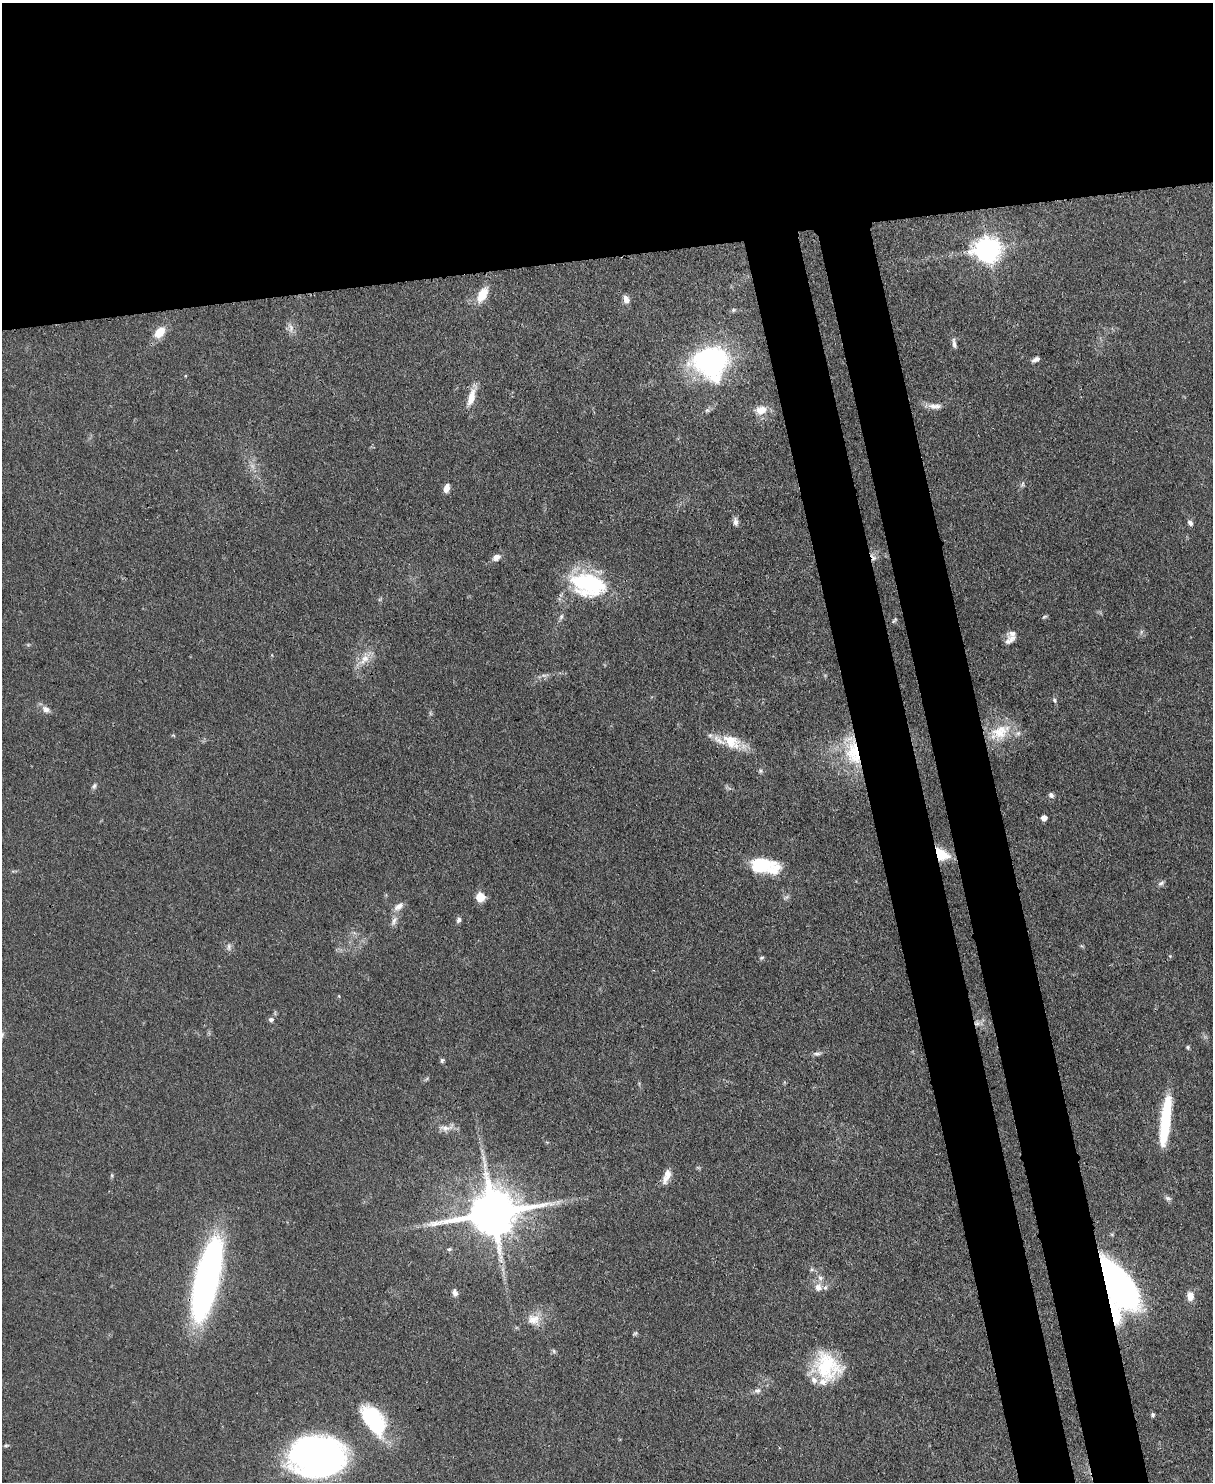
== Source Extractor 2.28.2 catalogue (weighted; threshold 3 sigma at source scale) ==
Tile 2 of 4 x 3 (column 2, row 1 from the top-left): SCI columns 1290-2500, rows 3177-4656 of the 5000 x 4982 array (HDU 1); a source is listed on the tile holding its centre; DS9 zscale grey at full resolution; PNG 1215 x 1484 px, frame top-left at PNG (2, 3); no overlay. Shown black and unused: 25% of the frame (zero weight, under 3 of 4 exposures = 9% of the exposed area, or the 3 px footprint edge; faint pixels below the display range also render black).
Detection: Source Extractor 2.28.2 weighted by HDU 2 'WHT'; one run over the whole footprint, this tile lists its part. Background 0.0551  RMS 0.004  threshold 0.0179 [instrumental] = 3 sigma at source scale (4.5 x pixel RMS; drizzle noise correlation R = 1.50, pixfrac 1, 0.05/0.05 arcsec/px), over >= 5 px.
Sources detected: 84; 2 too faint to see at this stretch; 1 inside a brighter object's white glare — not listed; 9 inside a brighter listed object's ellipse — not listed separately; the other 72 listed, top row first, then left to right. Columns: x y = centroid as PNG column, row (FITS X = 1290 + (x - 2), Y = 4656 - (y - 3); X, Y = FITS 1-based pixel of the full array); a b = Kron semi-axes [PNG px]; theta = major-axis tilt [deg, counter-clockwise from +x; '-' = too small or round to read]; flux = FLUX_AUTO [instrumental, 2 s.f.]
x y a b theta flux
988 249 9 9 - 360
482 294 18 9 61 7.7
626 299 11 7 -59 2.3
733 310 5 5 - 0.62
291 328 15 7 -75 2.3
160 332 12 8 48 8
954 343 14 5 -79 1.6
1036 359 9 5 24 1.5
710 362 36 33 -17 67
471 396 28 8 72 5.9
935 406 20 8 -2 3.1
707 410 6 6 - 0.85
761 410 15 11 16 4.8
1022 484 11 4 67 1
446 488 10 6 74 2.8
735 522 10 6 -86 1.8
1190 523 9 6 -57 1.4
496 557 10 7 26 2.4
873 557 13 7 -67 2.2
589 583 44 23 -17 39
561 616 8 4 81 0.88
1045 617 7 4 19 0.6
894 620 7 4 47 0.59
1010 640 16 9 33 2.7
364 659 22 10 47 5.4
544 675 9 4 7 1.2
1054 700 8 5 -64 0.84
46 709 12 8 -34 2.3
999 732 27 19 10 13
731 741 27 17 -34 11
852 751 45 19 -76 22
760 771 7 5 1 0.77
94 786 9 5 59 1
1051 795 6 6 - 1.3
1044 818 5 5 - 2.9
942 854 17 12 -33 10
761 865 30 15 4 18
1161 883 9 6 38 1.1
480 897 6 6 - 14
398 907 16 8 38 2.8
459 920 8 6 66 1.1
394 921 14 7 64 2.3
229 947 10 6 -90 1.3
1170 956 4 4 - 0.46
762 958 7 5 4 0.67
271 1020 6 6 - 1.2
977 1023 7 7 - 1.7
1188 1047 5 4 - 0.59
817 1054 12 5 3 1.3
442 1060 5 5 - 0.95
1166 1112 37 12 80 20
446 1128 24 8 11 3.3
667 1174 12 10 87 3.1
1168 1198 10 6 -22 1.1
558 1202 8 6 45 1.4
493 1213 15 13 10 2200
449 1249 6 5 - 0.67
207 1280 66 17 77 200
1116 1283 34 15 -57 220
818 1287 12 11 - 3.4
455 1293 10 6 -79 1.6
1190 1296 11 8 -87 3.4
1114 1312 31 11 -73 17
534 1319 19 15 -6 5.8
635 1333 8 4 21 0.59
554 1351 6 4 -71 0.63
827 1366 34 27 -57 25
757 1391 9 7 19 1.6
1153 1415 5 4 - 0.78
373 1420 38 20 -56 31
6 1445 7 3 8 0.58
318 1456 43 30 -2 210
Overlapping masked pixels (flux is a lower limit): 8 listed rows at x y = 873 557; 852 751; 942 854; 977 1023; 493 1213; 207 1280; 1116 1283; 1114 1312